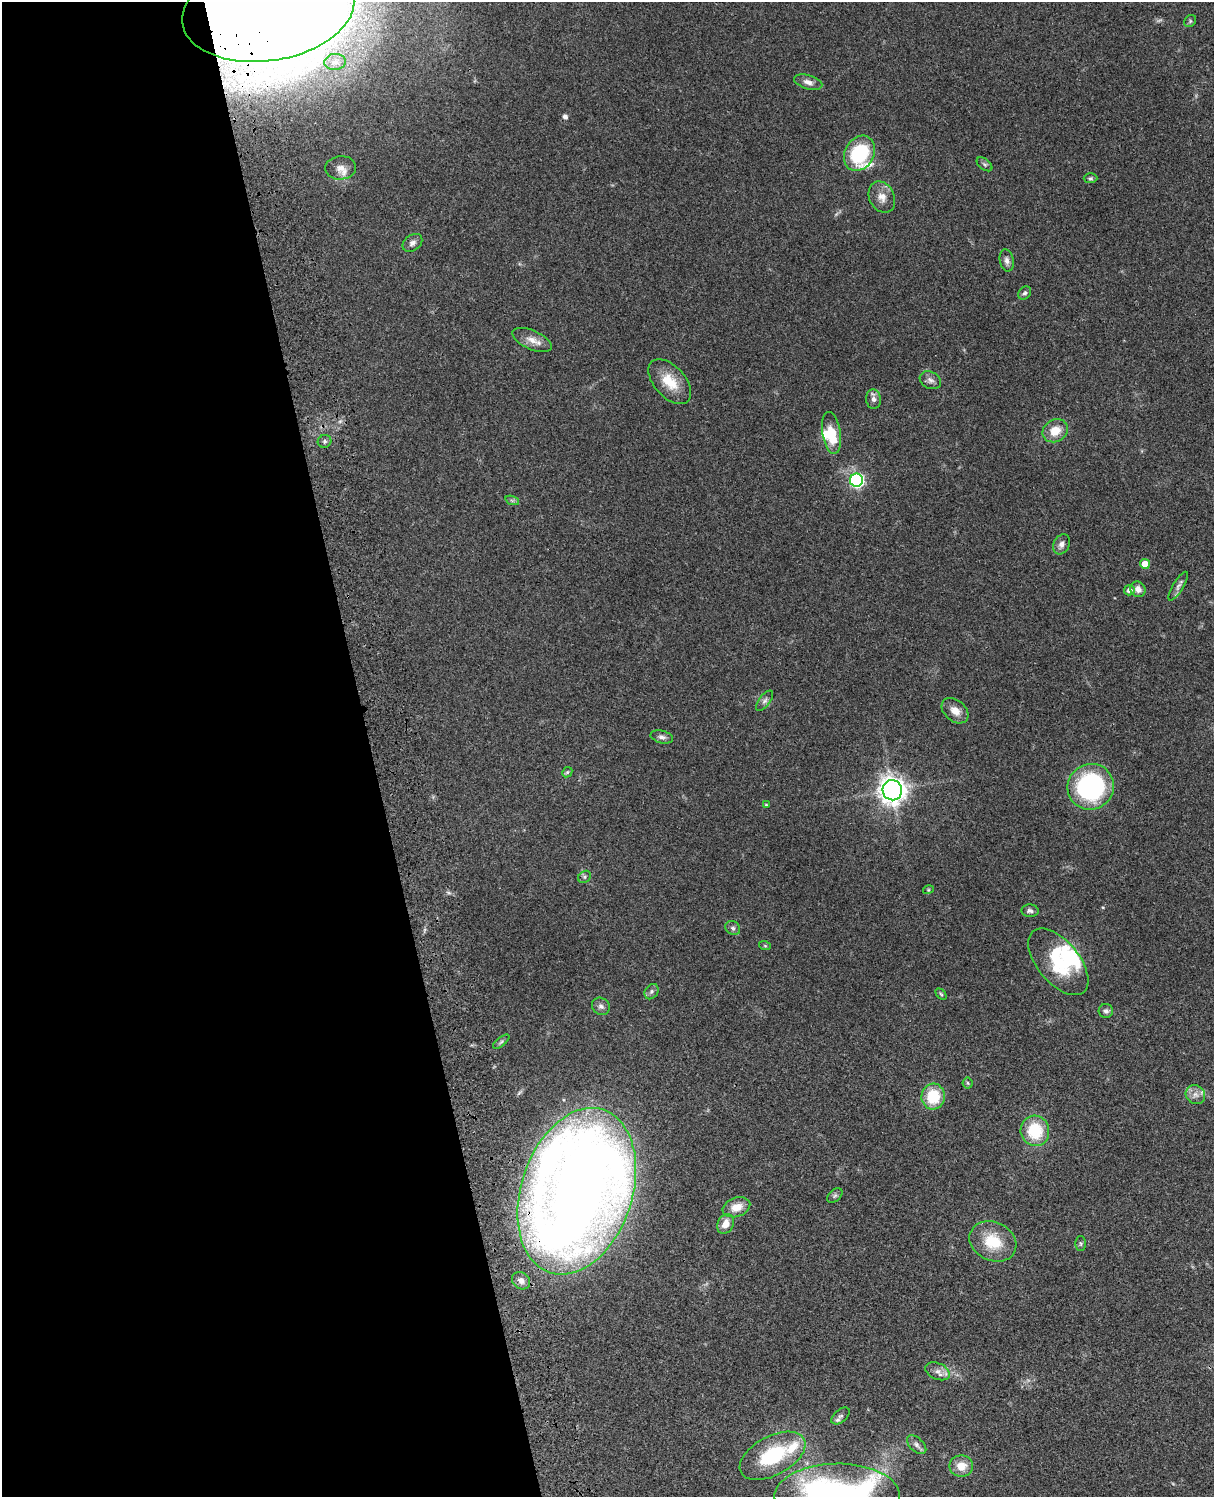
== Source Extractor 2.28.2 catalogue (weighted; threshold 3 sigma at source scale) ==
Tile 5 of 4 x 3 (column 1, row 2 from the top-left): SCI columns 121-1332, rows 1773-3267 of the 5087 x 4925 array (HDU 1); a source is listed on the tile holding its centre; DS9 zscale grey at full resolution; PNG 1216 x 1499 px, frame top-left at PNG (2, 2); each listed source drawn as its Kron ellipse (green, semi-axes under 4 px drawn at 4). Shown black and unused: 31% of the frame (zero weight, under 3 of 4 exposures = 6% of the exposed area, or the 3 px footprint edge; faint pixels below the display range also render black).
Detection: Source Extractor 2.28.2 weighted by HDU 2 'WHT'; one run over the whole footprint, this tile lists its part. Background 0.0916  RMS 0.0062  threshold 0.0281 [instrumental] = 3 sigma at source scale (4.5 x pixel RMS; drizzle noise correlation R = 1.50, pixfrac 1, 0.05/0.05 arcsec/px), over >= 5 px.
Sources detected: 72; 1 too faint to see at this stretch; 3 inside a brighter object's white glare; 1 cosmic-ray / hot-pixel residue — neither listed nor drawn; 6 inside a brighter listed object's ellipse — not listed separately; the other 61 listed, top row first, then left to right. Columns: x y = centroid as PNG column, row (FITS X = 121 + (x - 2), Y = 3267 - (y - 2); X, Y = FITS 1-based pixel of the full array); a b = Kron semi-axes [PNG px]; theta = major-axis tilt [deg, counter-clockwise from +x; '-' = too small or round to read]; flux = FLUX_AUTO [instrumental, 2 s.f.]
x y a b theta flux
268 10 87 50 9 3700
1190 21 6 5 - 0.99
335 62 11 8 6 3.7
808 82 14 7 -16 3.5
859 153 18 14 60 39
985 164 9 5 -37 1.4
341 168 15 12 4 5.7
1090 178 7 5 1 1.1
882 197 16 12 -64 6.3
412 243 11 7 36 2.7
1007 260 11 7 -79 2.8
1025 293 7 5 45 1.4
532 340 21 9 -24 6.2
930 380 11 8 -27 2.8
670 382 27 15 -48 15
873 399 9 7 -85 2.5
1055 431 13 11 34 10
832 433 21 9 -81 16
325 441 7 6 - 1.5
856 480 6 6 - 110
512 500 7 4 -19 1.2
1061 544 10 8 62 3
1145 564 5 4 - 8.6
1178 586 16 5 59 2.3
1138 589 8 7 - 3.7
1129 590 5 5 - 2.7
765 701 12 5 53 2.1
955 711 15 10 -41 5.9
662 737 11 6 -14 2.3
567 772 6 4 44 0.83
1091 787 23 22 - 100
892 790 10 9 - 540
766 805 4 3 - 0.83
584 877 7 5 37 1.3
928 890 5 3 - 0.65
1030 911 8 6 -4 2
733 928 8 6 -34 1.7
765 946 6 3 -19 0.75
1058 962 40 21 -50 36
652 992 8 6 56 1.7
941 994 6 4 -45 0.8
601 1006 9 8 - 2.5
1106 1011 7 7 - 2
501 1042 10 4 39 1.3
968 1083 5 5 - 0.9
1195 1095 10 9 - 3.6
933 1096 13 11 84 23
1035 1131 15 14 - 25
577 1191 86 55 72 1200
835 1195 9 5 41 1.5
736 1207 14 9 19 8
726 1224 10 8 61 6.4
993 1241 24 19 -26 21
1081 1244 7 5 -90 1.1
521 1281 10 8 -37 3.4
938 1371 13 8 -24 3.9
841 1416 11 6 41 1.5
917 1445 12 6 -43 2.5
772 1456 36 19 28 40
961 1466 12 10 0 7.9
837 1496 62 32 0 270
Overlapping masked pixels (flux is a lower limit): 2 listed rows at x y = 268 10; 577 1191
Isophote crosses this tile's border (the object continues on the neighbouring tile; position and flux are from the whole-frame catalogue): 2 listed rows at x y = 268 10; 837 1496